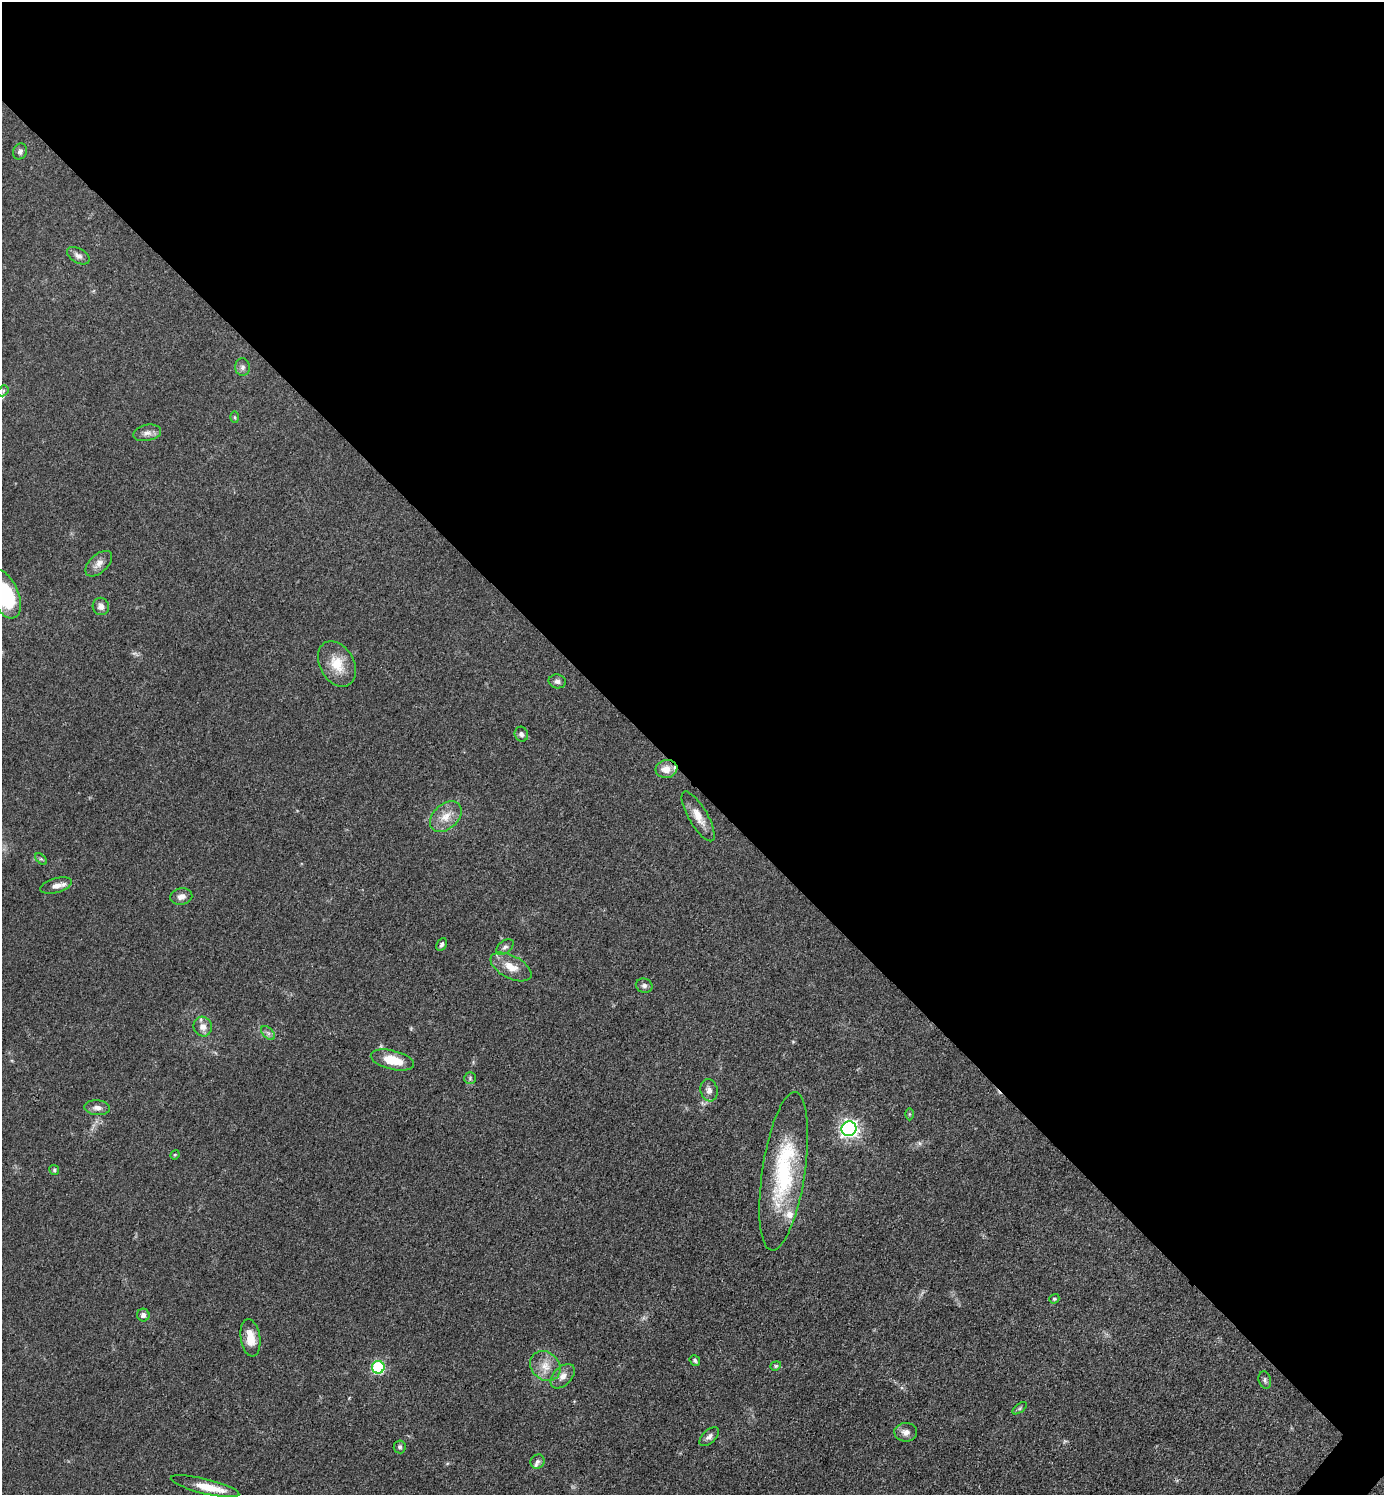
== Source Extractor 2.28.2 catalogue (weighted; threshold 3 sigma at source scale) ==
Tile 3 of 4 x 4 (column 3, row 1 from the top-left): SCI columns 2918-4299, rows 4481-5973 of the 5977 x 5976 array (HDU 1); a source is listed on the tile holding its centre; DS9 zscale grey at full resolution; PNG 1386 x 1497 px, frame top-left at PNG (2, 2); each listed source drawn as its Kron ellipse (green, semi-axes under 4 px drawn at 4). Shown black and unused: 53% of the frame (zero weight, under 3 of 4 exposures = <1% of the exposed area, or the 3 px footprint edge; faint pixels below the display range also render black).
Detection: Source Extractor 2.28.2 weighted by HDU 2 'WHT'; one run over the whole footprint, this tile lists its part. Background 0.0526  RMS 0.0049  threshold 0.022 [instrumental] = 3 sigma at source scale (4.5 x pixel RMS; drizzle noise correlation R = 1.50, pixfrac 1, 0.05/0.05 arcsec/px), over >= 5 px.
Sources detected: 52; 1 too faint to see at this stretch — neither listed nor drawn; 3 inside a brighter listed object's ellipse — not listed separately; the other 48 listed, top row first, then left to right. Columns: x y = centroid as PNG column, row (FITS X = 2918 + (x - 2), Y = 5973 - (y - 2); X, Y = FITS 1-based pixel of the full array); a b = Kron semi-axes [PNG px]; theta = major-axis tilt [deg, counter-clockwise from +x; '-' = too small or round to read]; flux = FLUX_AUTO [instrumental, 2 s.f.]
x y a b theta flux
20 151 8 7 - 1.4
78 256 12 7 -30 2.3
243 367 9 7 89 1.8
3 391 6 4 50 0.91
235 417 6 4 -88 0.53
147 433 14 8 11 2.7
99 564 16 9 43 3.5
4 594 26 14 -66 43
101 606 9 8 - 2.3
337 664 24 17 -60 11
557 681 9 7 -10 1.6
521 734 7 6 - 1.4
666 769 11 9 10 5.6
698 816 28 9 -60 6.6
446 817 18 12 43 7.2
41 859 7 4 -43 0.78
56 886 16 7 15 3.6
181 897 11 8 10 2.9
442 944 7 5 61 1.3
505 947 10 6 39 1.6
511 967 22 11 -27 7.6
644 986 8 7 - 1.5
203 1027 10 9 - 3.7
268 1033 8 5 -45 1.3
392 1060 22 9 -14 12
470 1078 6 6 - 0.94
709 1090 11 8 -79 2.7
97 1108 13 7 -6 2.5
909 1114 6 4 -90 0.66
849 1129 7 7 - 180
175 1155 5 4 - 0.53
54 1170 5 5 - 0.72
784 1171 80 21 81 53
1054 1299 5 4 - 0.78
143 1315 6 6 - 1.9
250 1338 19 9 -81 7.7
695 1360 6 5 - 0.94
545 1366 16 13 -43 7
776 1366 5 4 - 0.66
378 1367 6 6 - 53
563 1376 14 9 45 3.7
1265 1380 9 6 -73 1.2
1020 1408 8 4 36 0.86
906 1432 11 9 1 3.1
709 1437 12 6 42 2
400 1447 6 6 - 1.2
538 1461 7 6 - 1.5
205 1486 35 7 -14 8.7
Isophote crosses this tile's border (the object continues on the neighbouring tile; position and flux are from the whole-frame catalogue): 1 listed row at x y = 4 594